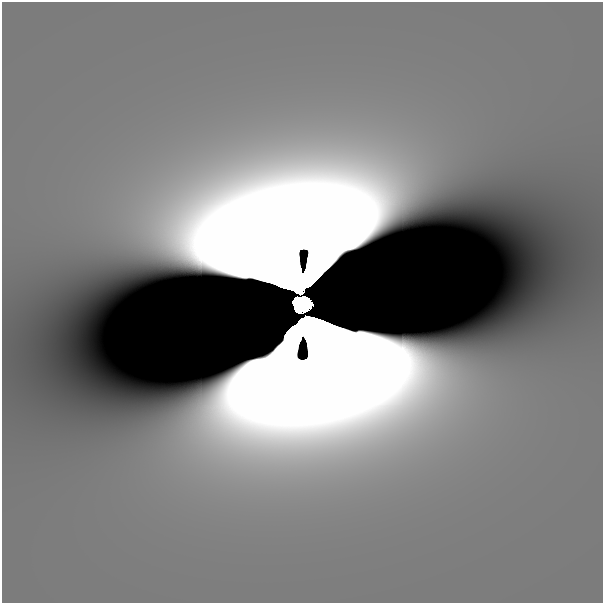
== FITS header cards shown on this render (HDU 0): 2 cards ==
NAXIS1  =                  601
NAXIS2  =                  601

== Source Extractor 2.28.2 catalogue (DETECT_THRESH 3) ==
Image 601 x 601 px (HDU 0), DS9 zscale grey, 1 PNG px = 1 image px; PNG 605 x 605 px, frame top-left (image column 1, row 601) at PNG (2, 2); no overlay
Background 2.89e-12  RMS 5.0e-12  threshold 1.51e-11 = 3 sigma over >= 5 px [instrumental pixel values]
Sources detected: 4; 3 with non-positive FLUX_AUTO (blend fragments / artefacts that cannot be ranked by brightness) are not listed; the other 1 listed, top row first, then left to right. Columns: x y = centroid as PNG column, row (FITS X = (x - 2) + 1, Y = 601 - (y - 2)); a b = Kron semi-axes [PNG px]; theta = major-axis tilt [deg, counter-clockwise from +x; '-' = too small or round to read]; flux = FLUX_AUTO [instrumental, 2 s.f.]
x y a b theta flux
302 304 13 10 8 16
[3 non-positive-flux detections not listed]